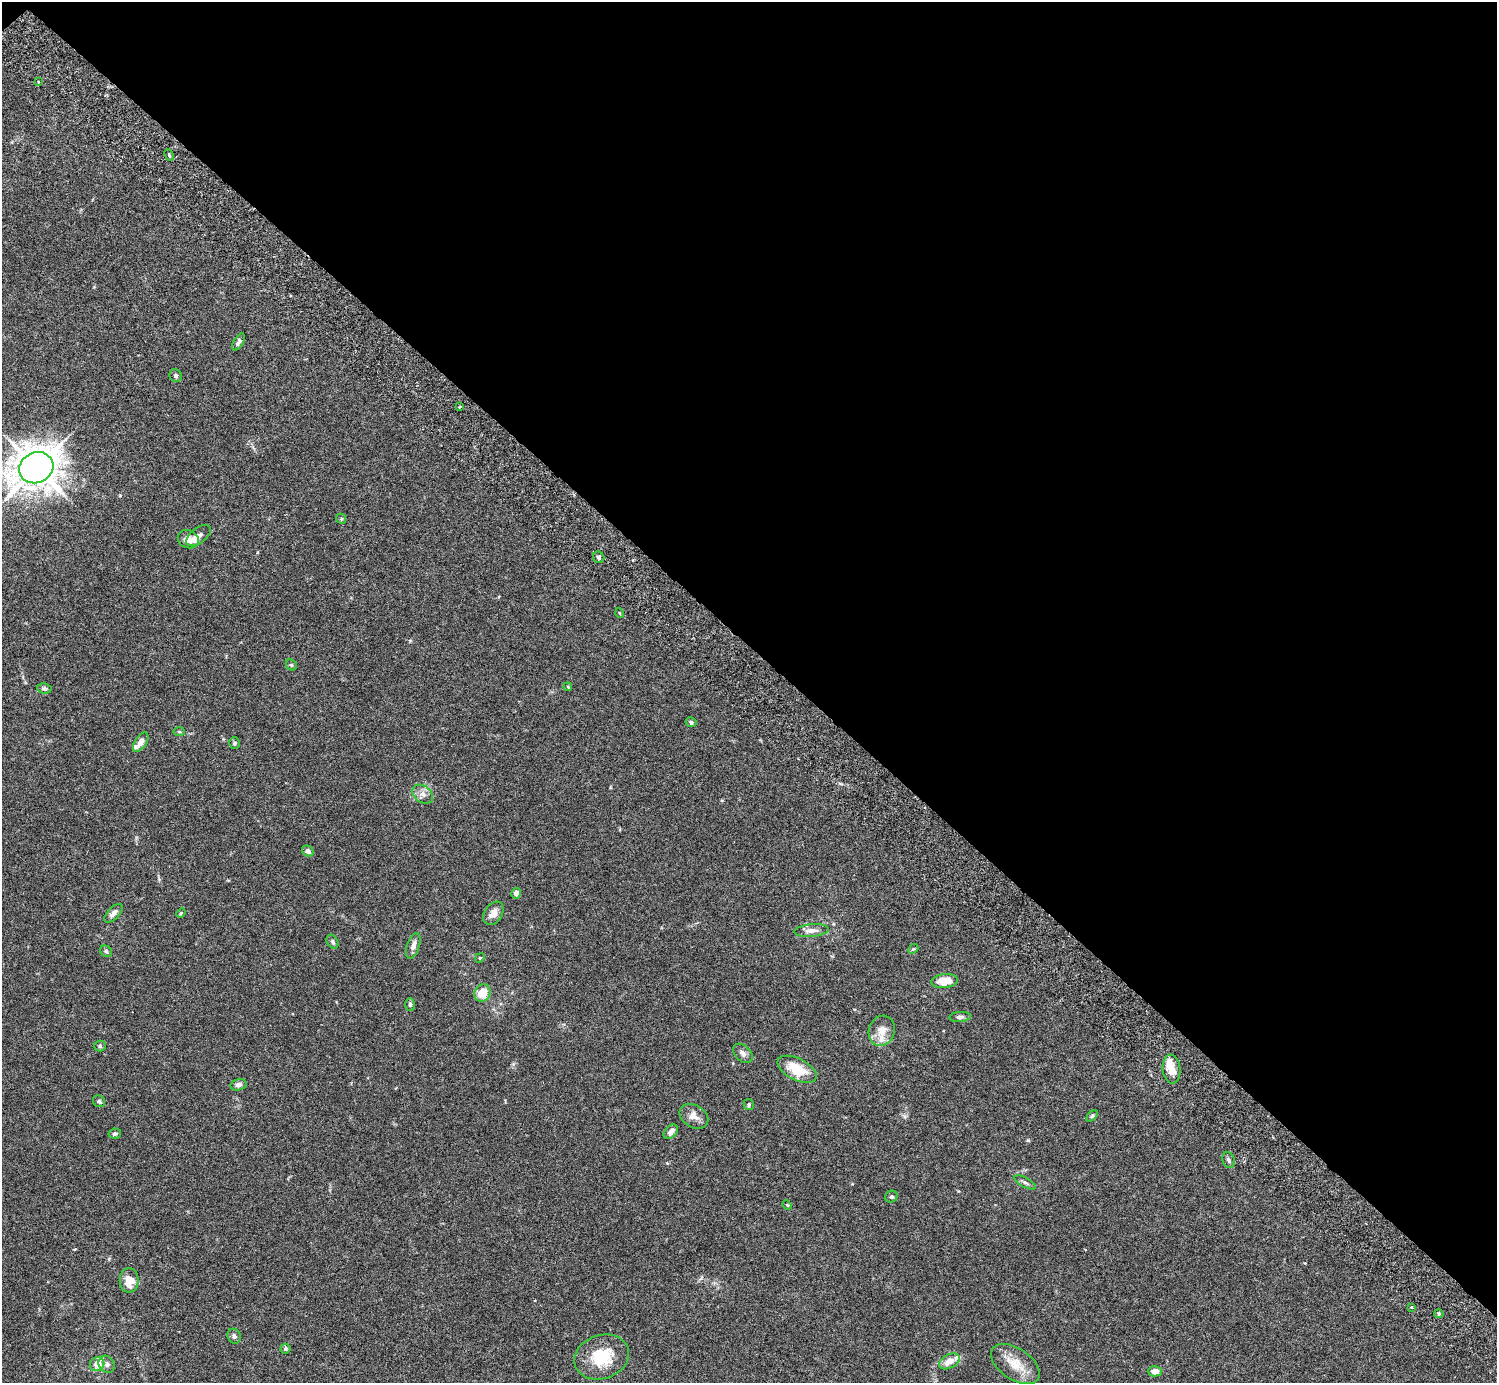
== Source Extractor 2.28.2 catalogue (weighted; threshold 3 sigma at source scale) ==
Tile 3 of 4 x 4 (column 3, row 1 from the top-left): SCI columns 3037-4531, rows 4349-5729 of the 6074 x 6074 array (HDU 1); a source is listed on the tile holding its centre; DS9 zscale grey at full resolution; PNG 1499 x 1385 px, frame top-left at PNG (2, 2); each listed source drawn as its Kron ellipse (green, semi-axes under 4 px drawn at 4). Shown black and unused: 47% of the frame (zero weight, under 3 of 6 exposures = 3% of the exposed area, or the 3 px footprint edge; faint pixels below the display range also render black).
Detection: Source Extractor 2.28.2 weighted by HDU 2 'WHT'; one run over the whole footprint, this tile lists its part. Background 0.0146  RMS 0.002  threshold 0.00807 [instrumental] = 3 sigma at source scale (4.09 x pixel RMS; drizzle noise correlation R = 1.36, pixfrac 0.8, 0.05/0.05 arcsec/px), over >= 5 px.
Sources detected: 67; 6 inside a brighter listed object's ellipse — not listed separately; the other 61 listed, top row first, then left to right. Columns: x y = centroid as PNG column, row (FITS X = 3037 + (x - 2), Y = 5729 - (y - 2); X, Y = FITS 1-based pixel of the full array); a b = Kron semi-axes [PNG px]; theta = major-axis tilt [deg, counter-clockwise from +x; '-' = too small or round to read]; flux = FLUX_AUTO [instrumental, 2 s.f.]
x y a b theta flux
38 82 3 2 - 0.18
169 155 6 4 -65 0.23
238 342 9 4 60 0.55
176 376 7 6 - 0.31
459 407 3 3 - 0.32
36 468 17 15 27 350
341 519 5 5 - 0.25
198 535 14 7 37 0.87
188 539 11 9 -24 2
599 557 6 5 - 0.38
620 613 5 3 - 0.16
291 665 6 5 - 0.26
568 687 4 3 - 0.15
44 689 7 5 -7 0.46
691 722 5 5 - 0.38
179 732 6 4 -2 0.2
141 742 11 5 56 1.5
234 743 6 5 - 0.34
423 794 11 8 -39 1
308 851 6 5 - 0.74
516 893 5 5 - 0.77
113 913 12 6 46 0.81
181 913 5 4 - 0.18
493 913 13 8 56 1.2
812 930 17 6 4 1.2
333 942 7 5 -60 0.37
413 946 13 6 71 1
913 949 6 4 42 0.23
106 951 6 5 - 0.33
480 958 5 4 - 0.2
945 981 13 7 8 3.1
482 993 9 8 - 3
410 1005 6 4 88 0.3
960 1017 11 5 3 0.52
882 1031 15 13 71 2.1
100 1046 6 5 - 0.3
743 1053 11 7 -45 0.72
797 1069 21 11 -26 4.9
1172 1069 14 9 -86 2
238 1085 8 5 14 0.6
99 1101 6 5 - 0.43
749 1104 5 5 - 0.27
694 1116 15 11 -32 1.4
1092 1116 7 4 45 0.27
671 1132 8 5 47 1
115 1134 6 5 - 0.4
1228 1160 8 6 -70 0.44
1025 1182 12 4 -29 0.51
891 1197 6 5 - 0.38
787 1205 5 4 - 0.16
129 1280 12 9 90 2.6
1411 1307 3 2 - 0.22
1439 1314 4 4 - 0.23
234 1336 8 6 -65 0.49
285 1349 5 5 - 0.32
602 1357 28 21 18 6.7
949 1361 11 7 28 1.7
97 1364 7 6 - 2.2
107 1364 9 7 -58 0.72
1015 1364 27 15 -34 3.5
1155 1371 7 5 -1 1.4